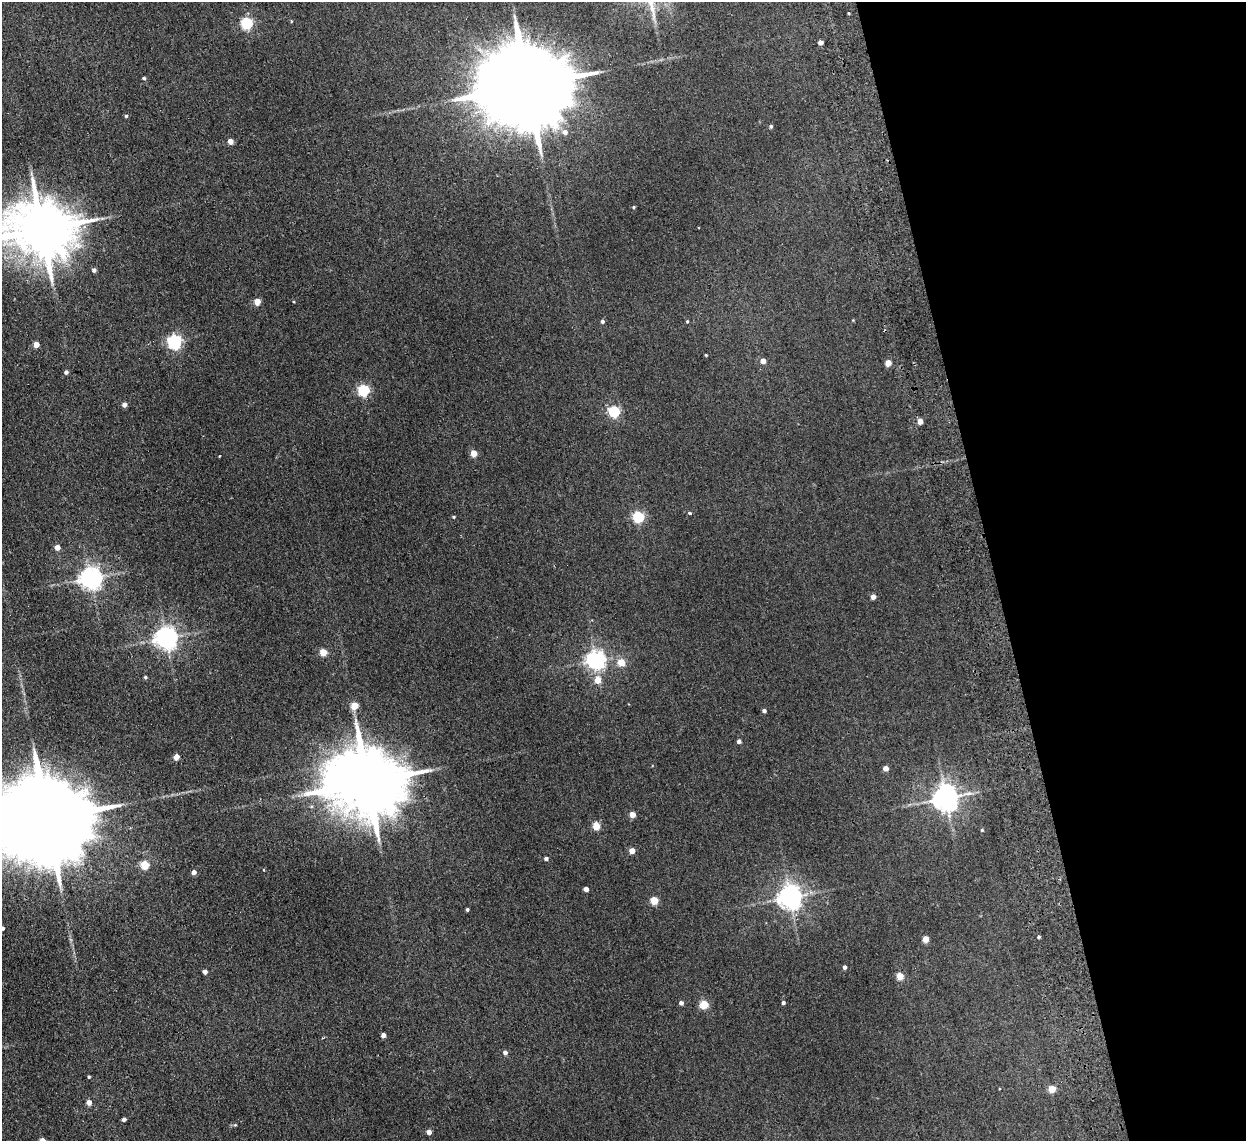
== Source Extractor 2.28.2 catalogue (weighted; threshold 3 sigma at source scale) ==
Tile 12 of 4 x 4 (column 4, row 3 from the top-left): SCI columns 3784-5027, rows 1293-2431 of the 5079 x 4977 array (HDU 1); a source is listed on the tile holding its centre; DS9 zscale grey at full resolution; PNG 1248 x 1143 px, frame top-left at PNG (2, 2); no overlay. Shown black and unused: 20% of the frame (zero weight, under 2 of 3 exposures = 3% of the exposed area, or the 3 px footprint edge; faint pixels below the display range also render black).
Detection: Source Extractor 2.28.2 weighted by HDU 2 'WHT'; one run over the whole footprint, this tile lists its part. Background 0.072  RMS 0.01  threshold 0.0452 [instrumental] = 3 sigma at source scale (4.5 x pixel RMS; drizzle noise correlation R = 1.50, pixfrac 1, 0.05/0.05 arcsec/px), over >= 5 px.
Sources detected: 74; all 74 listed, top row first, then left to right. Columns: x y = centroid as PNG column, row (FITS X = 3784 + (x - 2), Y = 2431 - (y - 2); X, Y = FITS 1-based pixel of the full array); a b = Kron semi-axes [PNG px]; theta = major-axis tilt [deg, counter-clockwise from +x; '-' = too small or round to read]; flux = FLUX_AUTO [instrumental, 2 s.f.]
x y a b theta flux
291 21 4 3 - 0.66
247 23 5 5 - 110
820 42 4 4 - 5.5
144 78 4 3 - 1.5
529 85 32 18 7 24000
126 116 4 4 - 1.4
771 126 4 4 - 1.3
565 132 7 6 - 4.4
230 141 4 4 - 8.8
634 207 4 3 - 0.92
42 229 18 15 -5 6500
94 270 4 4 - 2.8
257 302 4 4 - 16
602 321 4 4 - 1.8
687 321 4 3 - 0.89
174 341 6 5 - 210
36 344 4 4 - 9.9
706 355 3 3 - 0.87
763 361 4 4 - 7.7
888 363 5 4 - 12
66 372 4 4 - 2.6
363 390 5 5 - 100
124 404 5 4 - 4.5
614 411 5 5 - 80
920 421 4 4 - 10
473 453 4 4 - 16
690 513 5 4 - 1.4
453 517 4 3 - 1.1
638 517 5 5 - 93
57 547 4 4 - 8.9
91 578 7 7 - 680
873 597 4 4 - 6.7
166 638 7 7 - 710
323 652 4 4 - 22
595 660 6 6 - 440
621 662 5 5 - 19
145 677 5 4 - 1.2
597 680 5 4 - 15
354 706 5 4 - 22
764 711 4 4 - 2.2
739 741 4 4 - 3
176 757 5 4 - 8.6
885 768 4 4 - 7.4
367 782 21 17 -1 10000
945 798 8 7 - 1000
632 814 4 4 - 11
46 819 34 19 8 26000
596 826 5 4 - 25
982 830 4 4 - 0.92
632 851 4 4 - 8.7
546 859 4 4 - 2.1
145 865 5 5 - 33
194 872 4 4 - 4.5
586 889 4 4 - 5.9
790 897 7 7 - 790
654 901 5 4 - 27
467 909 3 3 - 1.5
2 928 3 3 - 2.1
1038 937 4 3 - 1.3
925 939 4 4 - 15
844 967 4 3 - 2.9
205 972 4 4 - 4.1
900 976 4 4 - 21
681 1003 4 4 - 3.1
783 1003 4 4 - 2
704 1004 5 5 - 32
383 1035 4 4 - 4.8
505 1052 4 4 - 3.9
89 1077 4 3 - 1.1
1052 1089 4 4 - 22
89 1102 5 4 - 6.3
124 1119 4 4 - 3.1
429 1132 4 4 - 6.7
42 1140 5 4 - 8.2
Isophote crosses this tile's border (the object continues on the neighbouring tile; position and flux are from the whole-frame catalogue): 4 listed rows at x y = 42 229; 46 819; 2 928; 42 1140